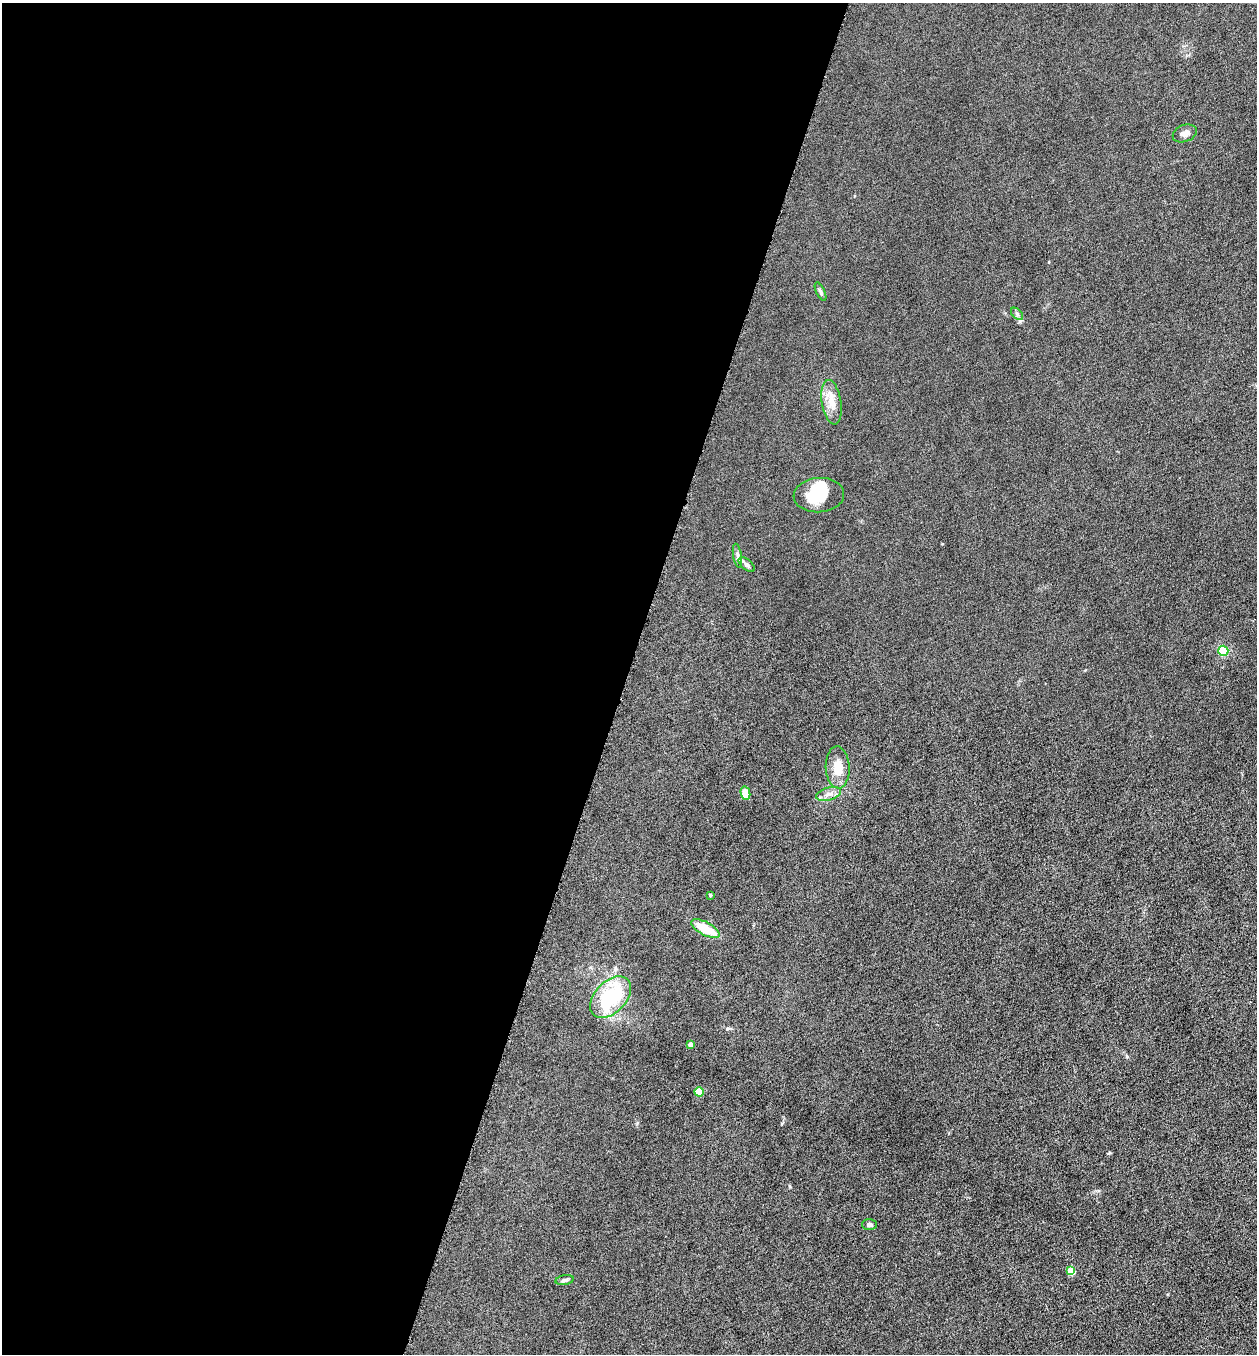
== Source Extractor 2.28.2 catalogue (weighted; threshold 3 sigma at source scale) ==
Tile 5 of 4 x 4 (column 1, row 2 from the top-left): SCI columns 141-1395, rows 2707-4058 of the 5429 x 5413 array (HDU 1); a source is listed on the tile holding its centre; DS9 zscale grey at full resolution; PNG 1259 x 1356 px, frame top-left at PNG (2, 3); each listed source drawn as its Kron ellipse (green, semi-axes under 4 px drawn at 4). Shown black and unused: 50% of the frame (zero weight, under 4 of 8 exposures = <1% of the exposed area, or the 3 px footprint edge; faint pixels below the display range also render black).
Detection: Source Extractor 2.28.2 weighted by HDU 2 'WHT'; one run over the whole footprint, this tile lists its part. Background 0.0481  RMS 0.0055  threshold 0.0225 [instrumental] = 3 sigma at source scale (4.09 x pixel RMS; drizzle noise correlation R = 1.36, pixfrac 0.8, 0.05/0.05 arcsec/px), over >= 5 px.
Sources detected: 20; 1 inside a brighter object's white glare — neither listed nor drawn; the other 19 listed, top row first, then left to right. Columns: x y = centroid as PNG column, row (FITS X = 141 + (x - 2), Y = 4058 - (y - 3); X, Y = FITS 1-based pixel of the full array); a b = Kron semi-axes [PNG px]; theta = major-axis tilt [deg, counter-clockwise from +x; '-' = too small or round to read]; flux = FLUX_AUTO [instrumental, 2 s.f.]
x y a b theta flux
1185 133 12 8 21 2.5
820 292 10 4 -64 1.3
1017 314 7 4 -46 1.1
832 402 22 9 -81 6.4
819 495 25 17 4 15
737 556 12 4 -80 1.4
747 564 10 5 -41 1.5
1223 651 5 5 - 32
838 767 21 12 -88 8.2
745 793 7 4 -78 13
828 794 13 6 15 2.8
710 895 3 3 - 0.7
705 929 16 6 -28 13
611 997 24 15 46 36
691 1044 4 4 - 3.1
699 1092 5 4 - 12
869 1225 7 5 -1 1.6
1071 1271 4 4 - 10
564 1280 9 4 10 1.3
Unlisted compact peaks at least as high as the median listed source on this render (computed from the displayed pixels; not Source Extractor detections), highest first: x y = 1109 1153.